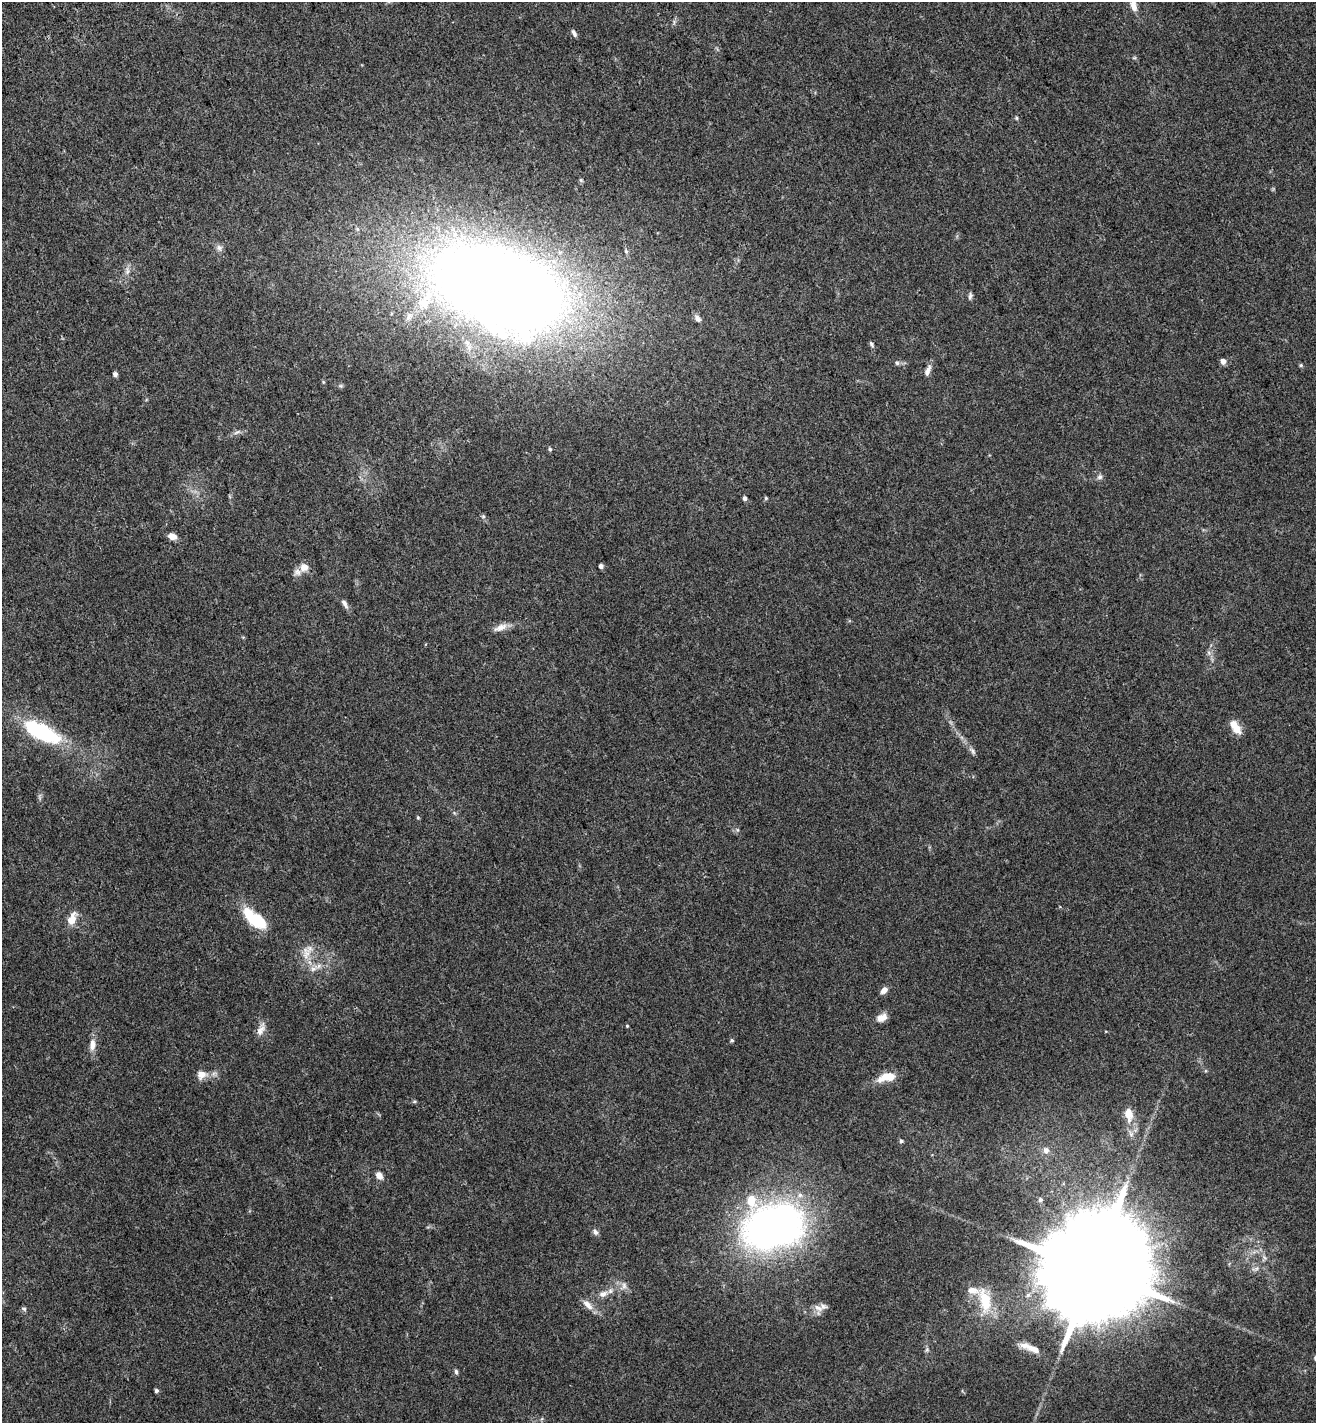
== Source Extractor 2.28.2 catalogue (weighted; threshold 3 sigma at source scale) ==
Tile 11 of 4 x 4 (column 3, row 3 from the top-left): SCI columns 2897-4210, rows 1512-2932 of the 5737 x 5870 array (HDU 1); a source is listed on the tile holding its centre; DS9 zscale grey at full resolution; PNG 1318 x 1425 px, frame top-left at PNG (2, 2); no overlay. Shown black and unused: <1% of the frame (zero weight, under 3 of 5 exposures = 6% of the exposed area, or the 3 px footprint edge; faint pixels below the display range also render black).
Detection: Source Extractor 2.28.2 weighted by HDU 2 'WHT'; one run over the whole footprint, this tile lists its part. Background 0.0302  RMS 0.0027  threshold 0.0122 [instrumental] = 3 sigma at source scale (4.5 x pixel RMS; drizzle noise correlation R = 1.50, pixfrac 1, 0.0396/0.0396 arcsec/px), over >= 5 px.
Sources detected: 71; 1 inside a brighter object's white glare — not listed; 7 inside a brighter listed object's ellipse — not listed separately; the other 63 listed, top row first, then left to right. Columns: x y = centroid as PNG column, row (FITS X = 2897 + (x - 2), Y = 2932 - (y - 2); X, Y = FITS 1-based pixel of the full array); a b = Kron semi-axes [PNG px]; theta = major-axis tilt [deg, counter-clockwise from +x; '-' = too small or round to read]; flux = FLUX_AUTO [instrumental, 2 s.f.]
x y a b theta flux
1133 6 17 9 -75 2.4
574 33 9 4 -61 0.75
1134 58 6 3 18 0.28
1016 118 5 4 - 0.3
219 248 9 8 - 0.94
127 272 9 5 59 0.81
498 288 124 70 -22 410
970 296 9 5 82 0.63
698 319 10 7 -58 1
871 344 8 4 -59 0.52
1223 361 5 5 - 1.5
897 363 5 5 - 0.49
1301 365 5 5 - 0.32
928 370 16 6 68 1.3
115 374 5 4 - 0.88
237 432 11 4 21 0.72
550 449 5 5 - 0.41
1100 477 7 7 - 0.76
745 498 5 4 - 0.66
766 498 5 4 - 0.31
483 516 5 5 - 0.39
172 536 8 6 -18 1.9
601 566 4 4 - 0.89
304 567 12 10 17 2.1
345 604 14 6 -59 1
500 627 21 8 23 2.1
1236 728 16 11 -69 2.8
41 732 36 14 -27 27
972 751 12 5 -51 0.83
418 818 5 4 - 0.3
737 830 6 4 72 0.35
72 919 14 7 67 3.6
259 921 17 12 -49 8.4
306 953 20 11 80 3.3
313 969 13 6 26 1.3
884 990 9 6 43 1.4
882 1018 12 8 25 2.2
627 1026 4 3 - 0.22
261 1029 19 9 65 1.8
732 1040 5 5 - 0.37
92 1045 15 8 85 2.1
201 1075 14 11 13 2.2
887 1077 21 10 13 4.6
1128 1114 16 9 -82 3.4
901 1141 5 5 - 0.55
1046 1150 8 7 - 1.4
379 1175 7 6 - 1.9
1040 1200 6 6 - 0.58
773 1227 63 43 16 120
595 1232 8 6 -44 0.81
1264 1258 8 4 -71 0.55
1255 1269 12 3 10 0.71
1093 1270 31 25 -75 8400
624 1285 11 7 -90 1.1
603 1294 13 8 19 1.8
985 1300 34 14 -78 7.9
588 1305 18 8 -47 2.1
818 1308 14 8 -20 1.7
24 1309 7 5 -29 0.45
1034 1349 20 9 -22 2.3
927 1350 6 5 - 0.47
456 1372 7 5 -73 0.48
156 1390 5 4 - 0.53
Isophote crosses this tile's border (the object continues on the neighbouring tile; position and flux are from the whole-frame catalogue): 1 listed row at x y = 1133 6